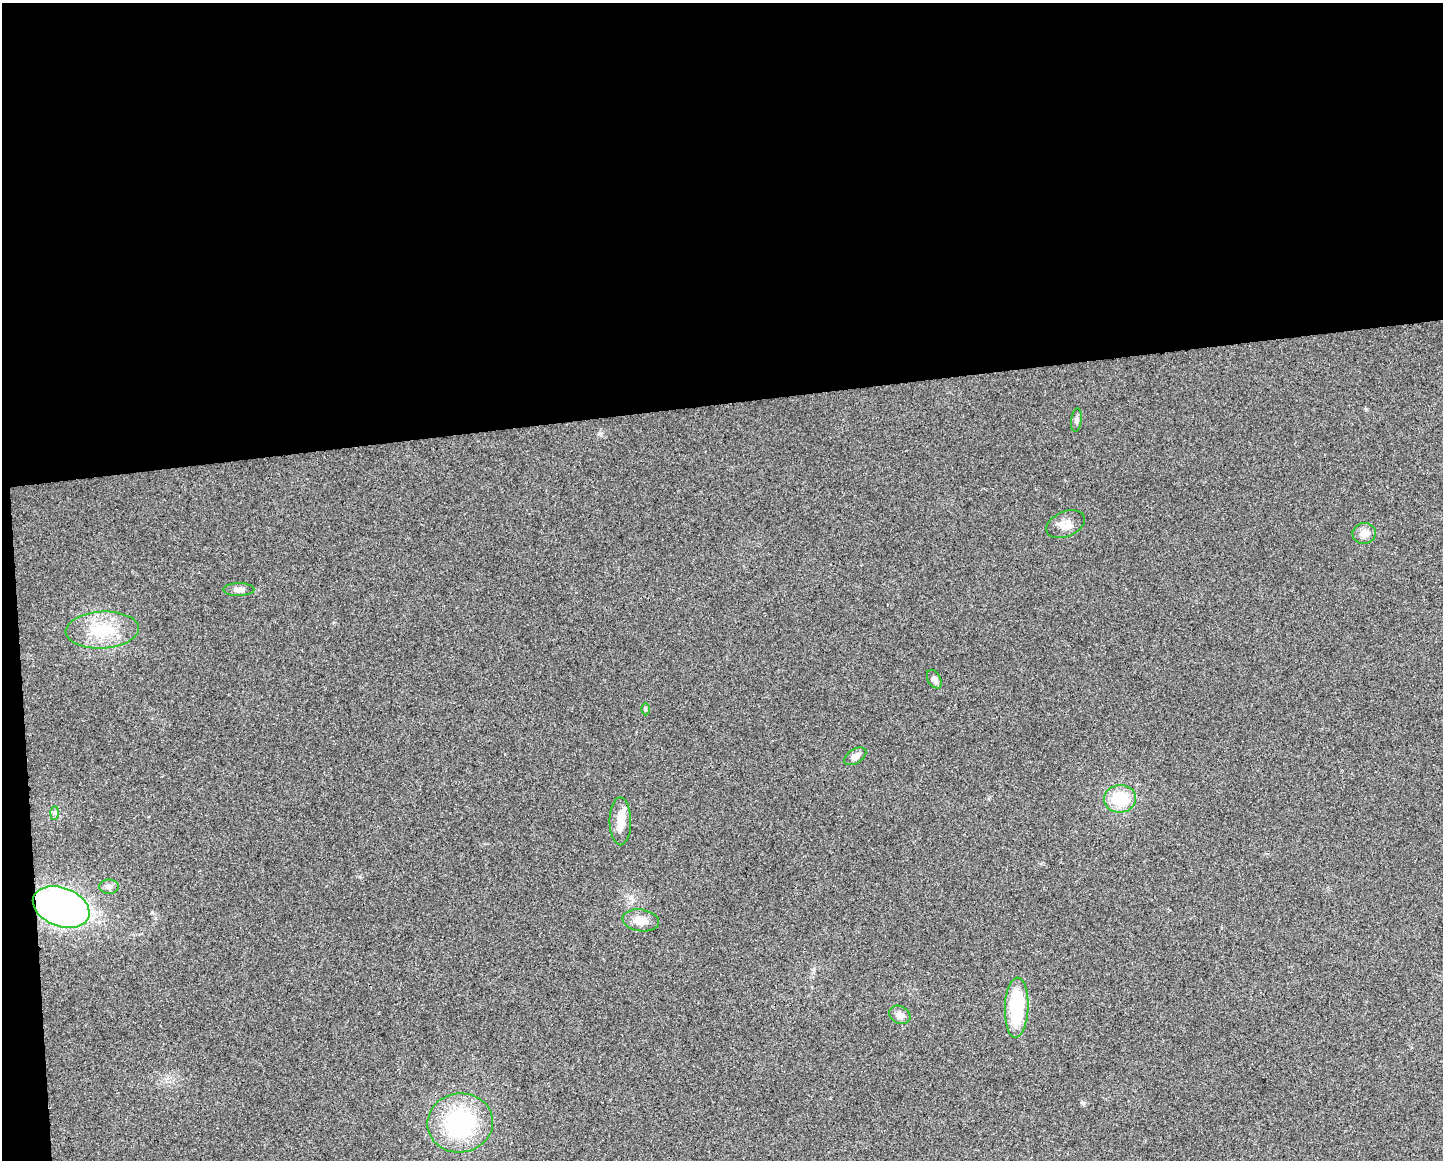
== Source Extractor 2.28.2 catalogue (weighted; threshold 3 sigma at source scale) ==
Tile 1 of 3 x 4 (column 1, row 1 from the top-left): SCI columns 12-1452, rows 3476-4633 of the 4391 x 4633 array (HDU 1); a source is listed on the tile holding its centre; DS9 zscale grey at full resolution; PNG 1445 x 1162 px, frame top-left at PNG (2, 3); each listed source drawn as its Kron ellipse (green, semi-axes under 4 px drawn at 4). Shown black and unused: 36% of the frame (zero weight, under 2 of 3 exposures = <1% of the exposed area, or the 3 px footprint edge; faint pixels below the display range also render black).
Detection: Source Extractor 2.28.2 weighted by HDU 2 'WHT'; one run over the whole footprint, this tile lists its part. Background 0.0515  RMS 0.0069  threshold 0.0308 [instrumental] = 3 sigma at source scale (4.5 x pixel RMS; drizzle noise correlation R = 1.50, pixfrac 1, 0.0396/0.0396 arcsec/px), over >= 5 px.
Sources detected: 17; all 17 listed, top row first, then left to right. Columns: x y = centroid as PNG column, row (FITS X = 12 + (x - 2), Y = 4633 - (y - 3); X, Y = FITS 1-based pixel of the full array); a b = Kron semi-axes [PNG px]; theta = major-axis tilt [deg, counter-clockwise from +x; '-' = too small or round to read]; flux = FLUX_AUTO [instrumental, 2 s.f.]
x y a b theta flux
1076 420 12 5 83 2
1065 524 20 12 23 7
1364 533 11 10 - 5.7
239 590 15 6 1 3.9
102 630 36 18 3 28
934 679 10 6 -61 2.6
645 709 6 4 90 1
855 756 12 7 32 4.3
1120 799 16 13 4 24
54 813 7 4 89 1.4
620 821 24 11 -90 11
109 887 10 7 0 2.5
61 907 29 19 -21 290
641 920 18 11 -8 7.8
1017 1008 30 12 88 45
900 1015 11 9 -25 4.1
460 1123 33 29 7 74
Overlapping masked pixels (flux is a lower limit): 1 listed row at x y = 61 907
Unlisted compact peaks at least as high as the median listed source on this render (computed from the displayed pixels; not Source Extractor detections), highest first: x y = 1083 1103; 1366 409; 600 434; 360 877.